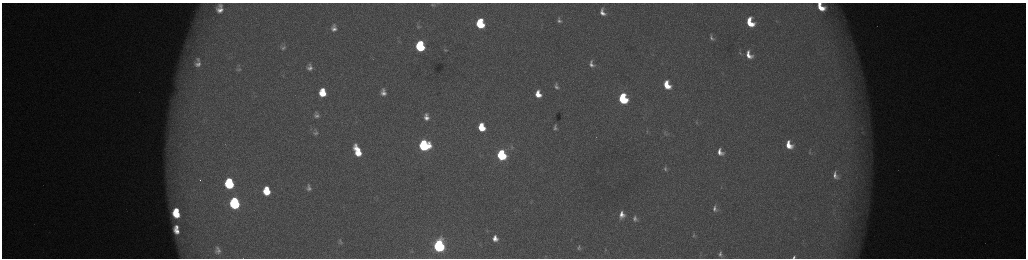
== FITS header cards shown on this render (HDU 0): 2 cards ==
NAXIS1  =                 2048 /fastest changing axis
NAXIS2  =                  512 /next to fastest changing axis

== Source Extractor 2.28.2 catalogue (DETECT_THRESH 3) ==
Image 2048 x 512 px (HDU 0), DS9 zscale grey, zoomed out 1/2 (1 PNG px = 2 x 2 image px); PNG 1028 x 260 px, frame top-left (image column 1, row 511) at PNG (2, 3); no overlay
Background 173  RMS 1.9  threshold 5.73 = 3 sigma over >= 5 px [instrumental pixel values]
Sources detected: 80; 5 cannot appear on this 1/2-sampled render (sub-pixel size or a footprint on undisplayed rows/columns) and are not listed; the other 75 listed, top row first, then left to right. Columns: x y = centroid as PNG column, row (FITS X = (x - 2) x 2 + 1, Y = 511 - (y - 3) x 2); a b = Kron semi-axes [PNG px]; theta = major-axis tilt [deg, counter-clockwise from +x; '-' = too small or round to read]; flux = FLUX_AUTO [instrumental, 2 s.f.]
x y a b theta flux
438 3 7 3 2 580
691 3 6 2 -2 270
433 5 8 5 -4 1100
220 6 8 7 - 1800
821 7 11 7 -48 9200
220 10 9 7 -8 3700
602 12 7 4 -70 2500
559 20 6 4 -64 1200
776 20 3 2 - 250
845 20 3 2 - 310
750 22 8 6 -67 12000
480 24 8 6 -79 24000
334 26 7 5 -57 1100
418 27 9 6 4 1300
334 29 7 6 - 2000
711 37 9 5 -67 1200
420 46 7 6 - 38000
283 48 7 5 25 970
446 50 6 4 6 640
740 53 5 3 - 500
749 55 10 6 -63 4500
198 60 10 7 -54 2100
198 64 12 9 -26 3800
591 64 7 5 -72 1900
310 67 8 6 -87 2000
239 69 6 4 27 610
667 85 7 5 -65 9600
556 86 7 5 -75 1300
383 90 8 6 -78 1600
322 93 8 6 -84 11000
383 93 9 6 -18 2500
538 94 8 6 -75 5800
623 99 7 5 -70 42000
316 115 11 8 -85 2400
426 115 6 4 89 940
426 118 6 6 - 2200
696 122 4 3 - 320
482 127 7 5 -76 11000
555 128 7 5 -81 1100
316 132 12 9 -80 2600
647 132 4 3 - 370
665 133 7 5 73 960
424 145 7 7 - 59000
789 145 9 7 -64 7200
512 148 6 4 70 690
357 151 15 7 -66 12000
720 152 7 5 -61 2900
810 152 11 3 86 980
501 155 7 5 -74 52000
665 168 7 4 -88 720
835 175 9 6 -70 2300
200 180 2 1 - 220
229 183 8 6 -82 36000
308 188 10 8 -85 2400
267 191 8 6 -83 11000
235 203 8 6 -82 62000
715 209 7 5 -83 1400
177 210 4 3 - 4000
176 214 7 5 -39 10000
622 215 9 7 89 3900
635 219 8 6 -61 1500
177 227 4 3 - 1500
177 231 6 4 -42 3300
693 235 7 4 82 620
495 238 6 5 - 3100
340 242 11 9 -68 2500
439 246 7 6 - 130000
579 247 10 7 -65 2200
218 248 7 5 -43 1200
605 250 8 3 67 750
219 251 13 9 13 2900
412 251 5 5 - 510
720 254 6 4 -89 1100
545 256 5 3 - 460
794 257 4 3 - 800
At the frame edge (FLAGS 8, measured only in part): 4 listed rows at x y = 438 3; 691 3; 821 7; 794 257
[5 sub-pixel or undisplayed-footprint detections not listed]